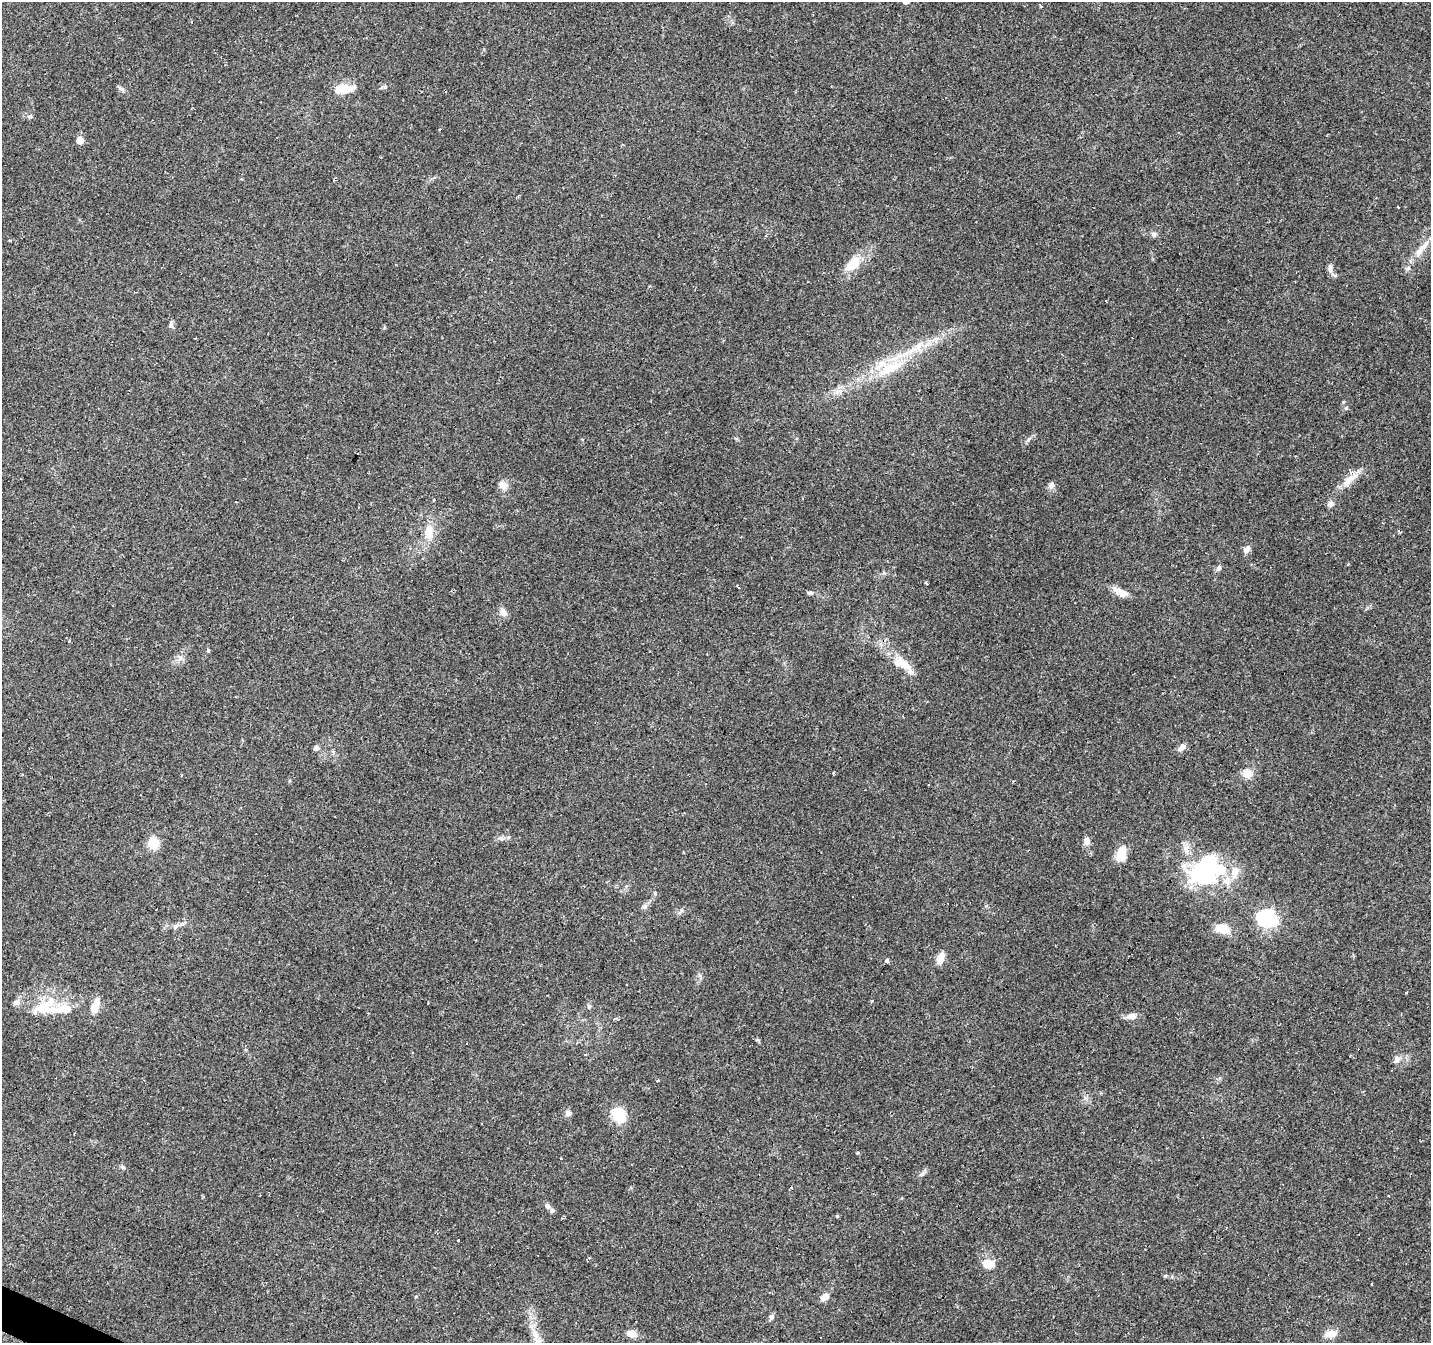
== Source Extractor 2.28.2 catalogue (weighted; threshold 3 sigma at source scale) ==
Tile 7 of 4 x 4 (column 3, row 2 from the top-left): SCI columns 2859-4287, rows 2880-4220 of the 5721 x 5825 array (HDU 1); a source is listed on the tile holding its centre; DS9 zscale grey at full resolution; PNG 1433 x 1345 px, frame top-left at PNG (2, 2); no overlay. Shown black and unused: <1% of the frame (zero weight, under 2 of 3 exposures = <1% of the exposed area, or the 3 px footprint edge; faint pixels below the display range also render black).
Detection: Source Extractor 2.28.2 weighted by HDU 2 'WHT'; one run over the whole footprint, this tile lists its part. Background 0.132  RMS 0.008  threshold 0.0361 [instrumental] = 3 sigma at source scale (4.5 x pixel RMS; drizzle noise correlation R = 1.50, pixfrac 1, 0.0396/0.0396 arcsec/px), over >= 5 px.
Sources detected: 93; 1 inside a brighter object's white glare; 10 cosmic-ray / hot-pixel residue — not listed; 10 inside a brighter listed object's ellipse — not listed separately; the other 72 listed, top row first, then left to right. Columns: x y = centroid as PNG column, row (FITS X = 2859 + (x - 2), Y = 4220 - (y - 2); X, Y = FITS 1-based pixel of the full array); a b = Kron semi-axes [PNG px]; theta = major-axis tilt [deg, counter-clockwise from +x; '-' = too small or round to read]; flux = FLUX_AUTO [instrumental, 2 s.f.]
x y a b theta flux
1041 6 3 2 - 1.1
121 89 7 5 -43 1.7
344 89 25 10 5 13
30 117 6 4 19 1.2
80 140 6 6 - 7.2
1154 234 7 6 - 2
10 240 3 3 - 4.2
1421 249 27 7 51 11
854 263 21 15 35 14
1330 268 12 6 -89 3.2
171 324 10 5 88 2.1
919 345 13 7 38 6.7
890 368 43 14 22 33
1349 480 24 8 44 9.8
505 485 14 9 52 4.9
1051 485 9 7 -78 2.8
434 500 3 3 - 0.98
236 502 3 2 - 0.92
1330 504 9 7 8 2.7
428 530 16 11 74 9.8
1399 531 5 3 - 2.9
1247 549 8 6 48 4.1
1348 564 4 3 - 0.83
1219 568 8 6 66 2.3
926 583 3 3 - 3.1
1120 592 22 8 -30 6.8
810 593 7 5 10 1.6
503 612 12 8 -54 4.3
69 640 4 3 - 0.8
208 650 5 5 - 0.84
180 658 7 5 -57 2.2
904 664 18 14 -20 11
1182 747 11 6 42 3.7
316 748 7 6 - 2
833 773 3 2 - 1
1247 773 10 9 - 8.6
182 775 3 3 - 1.8
928 785 2 2 - 0.53
508 837 6 4 33 1.3
1087 841 10 8 89 3.6
153 843 6 6 - 59
1121 854 16 10 80 15
1204 874 43 29 21 84
644 906 7 5 28 1.9
1269 919 23 15 -15 51
176 926 7 5 43 1.9
1223 929 12 8 -19 17
941 958 14 8 70 6.7
886 960 4 3 - 2.9
1406 993 3 2 - 0.94
16 1003 11 7 11 3.1
44 1007 22 16 -3 21
95 1007 18 10 72 9.7
1132 1016 12 8 4 4.4
1397 1060 10 7 71 3.4
658 1080 4 3 - 0.74
568 1113 8 7 - 3
619 1115 14 12 -56 25
561 1158 3 2 - 0.79
122 1167 6 4 -71 1.2
922 1174 8 5 45 1.9
547 1206 7 6 - 2.2
562 1218 3 3 - 1
458 1240 3 3 - 1.6
988 1264 13 10 1 11
1165 1276 5 3 - 0.9
1372 1284 3 2 - 0.73
824 1297 9 7 37 6.1
771 1317 8 6 72 2.1
632 1334 12 7 -13 6.3
1331 1334 15 9 2 6.7
535 1335 18 9 -75 9.6
Unlisted compact peaks at least as high as the median listed source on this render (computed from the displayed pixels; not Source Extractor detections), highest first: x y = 1346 408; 837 1216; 1028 440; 655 893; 758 1040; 385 87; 858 1153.